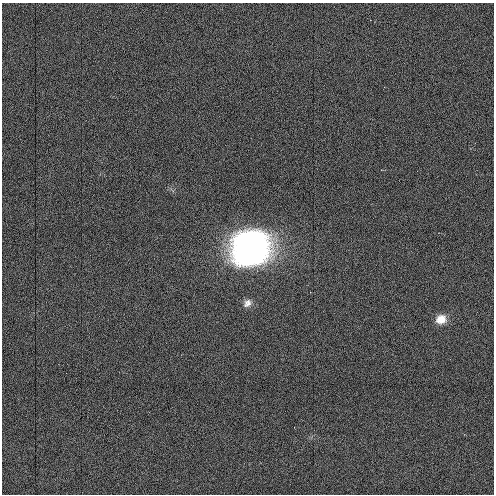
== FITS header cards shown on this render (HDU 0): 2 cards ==
NAXIS1  =                  492 / Axis length
NAXIS2  =                  492 / Axis length

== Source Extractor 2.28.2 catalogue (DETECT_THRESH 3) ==
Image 492 x 492 px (HDU 0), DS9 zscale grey, 1 PNG px = 1 image px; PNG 496 x 496 px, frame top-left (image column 1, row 492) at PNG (2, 3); no overlay
Background 6.26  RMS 3.5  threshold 10.5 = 3 sigma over >= 5 px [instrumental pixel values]
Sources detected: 4; all 4 listed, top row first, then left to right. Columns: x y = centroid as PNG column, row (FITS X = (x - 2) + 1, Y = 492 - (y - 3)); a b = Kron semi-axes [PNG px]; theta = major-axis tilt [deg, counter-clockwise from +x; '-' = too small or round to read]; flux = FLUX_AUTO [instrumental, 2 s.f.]
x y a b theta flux
250 248 36 33 34 73000
238 249 4 4 - 2500
247 303 12 9 44 1400
441 319 11 9 21 2500